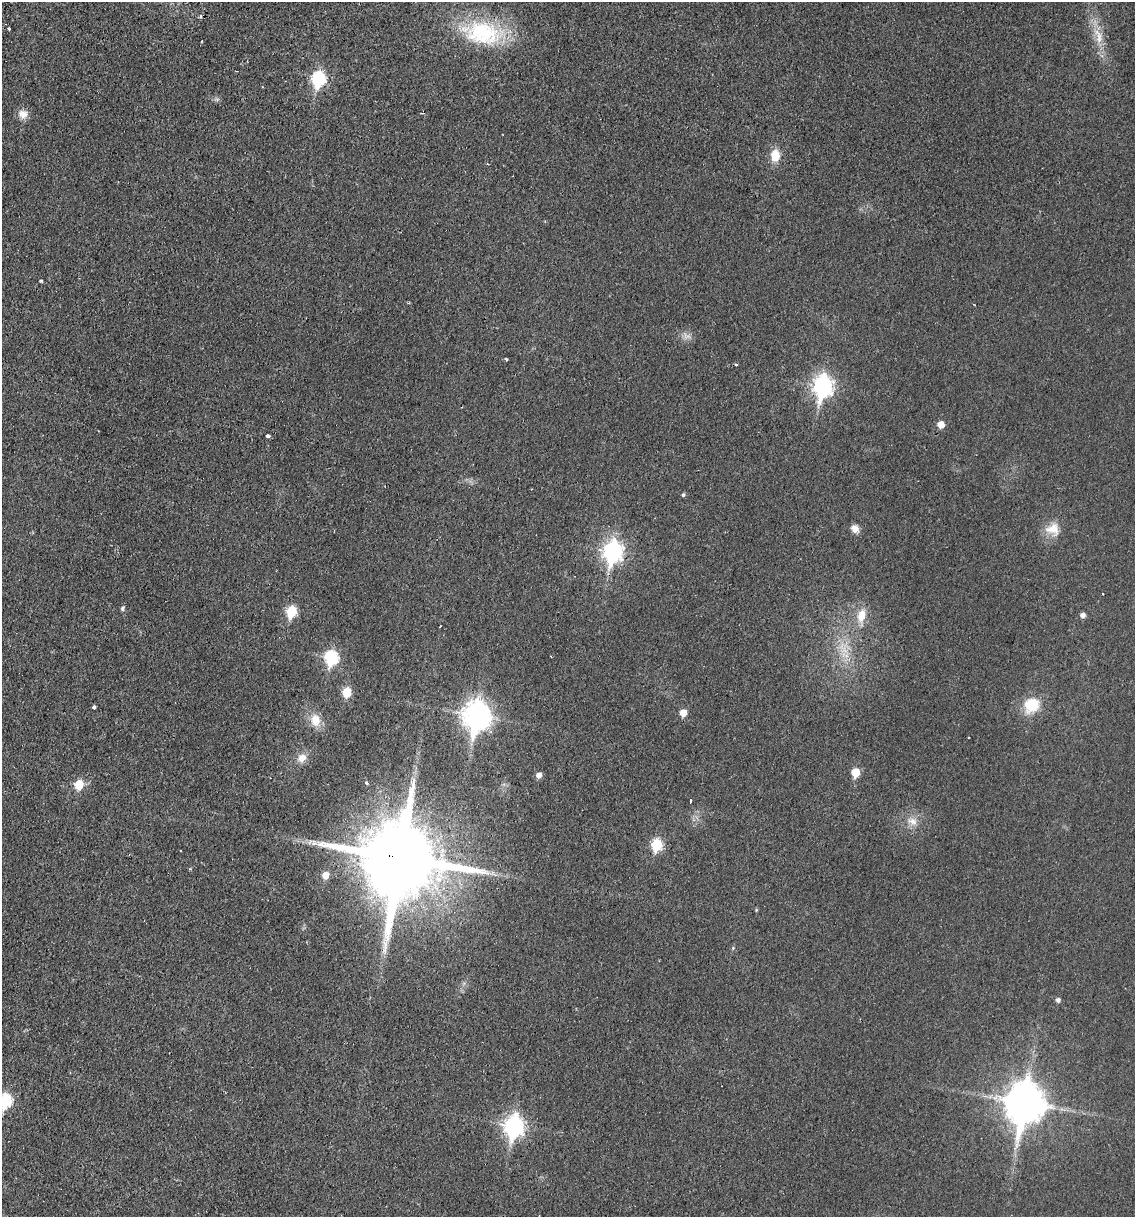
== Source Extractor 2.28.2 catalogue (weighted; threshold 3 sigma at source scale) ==
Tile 11 of 4 x 4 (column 3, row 3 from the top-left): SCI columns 2561-3693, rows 1229-2443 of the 5004 x 4890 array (HDU 1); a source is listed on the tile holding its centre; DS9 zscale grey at full resolution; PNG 1137 x 1219 px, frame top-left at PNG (2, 2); no overlay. Shown black and unused: <1% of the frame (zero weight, under 2 of 3 exposures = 3% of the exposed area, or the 3 px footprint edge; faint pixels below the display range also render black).
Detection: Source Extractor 2.28.2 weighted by HDU 2 'WHT'; one run over the whole footprint, this tile lists its part. Background 0.0214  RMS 0.0047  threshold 0.0212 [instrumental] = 3 sigma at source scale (4.5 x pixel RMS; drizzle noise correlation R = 1.50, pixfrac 1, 0.05/0.05 arcsec/px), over >= 5 px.
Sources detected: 50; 1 too faint to see at this stretch — not listed; the other 49 listed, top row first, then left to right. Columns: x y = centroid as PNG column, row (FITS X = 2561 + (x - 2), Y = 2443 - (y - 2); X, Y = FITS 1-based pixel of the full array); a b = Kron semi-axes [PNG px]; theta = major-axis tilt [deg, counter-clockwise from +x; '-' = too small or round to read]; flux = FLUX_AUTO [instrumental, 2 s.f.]
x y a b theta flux
200 16 6 4 -89 0.72
9 29 3 3 - 0.94
483 33 55 30 -9 44
1099 37 23 8 -83 7.4
202 41 3 2 - 0.4
318 79 9 7 65 59
23 114 13 11 -16 3.9
775 155 12 9 89 8.4
41 281 3 3 - 1.8
687 336 12 8 -18 2.8
506 359 3 3 - 1
736 364 4 3 - 0.54
823 386 10 8 82 200
941 424 5 5 - 6.1
268 436 4 3 - 1.9
683 495 4 4 - 0.83
855 529 10 8 -46 3.2
1053 529 20 17 0 8.1
613 552 10 8 79 200
1103 594 2 2 - 0.43
123 608 7 5 63 0.95
291 612 7 6 - 28
1083 615 5 5 - 2.2
861 616 19 10 80 7.9
440 626 3 2 - 0.36
331 658 8 7 - 60
347 692 6 5 - 18
1032 705 19 17 42 14
94 707 4 4 - 2.4
683 713 6 5 - 6
477 716 12 9 82 510
315 720 16 13 -79 6.8
302 758 12 10 38 4.2
856 772 6 5 - 14
539 775 5 5 - 2.8
366 783 5 3 - 0.83
79 785 6 6 - 15
690 801 4 3 - 1.5
913 821 15 10 -26 4.7
310 842 7 3 53 0.8
657 845 7 6 - 34
181 851 2 2 - 0.37
400 858 23 23 - 6900
325 875 6 6 - 5.3
733 948 5 3 - 0.5
1058 1000 5 5 - 1.6
5 1100 8 6 80 50
1025 1103 14 11 80 1300
514 1126 10 8 81 190
Overlapping masked pixels (flux is a lower limit): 1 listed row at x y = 400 858
Isophote crosses this tile's border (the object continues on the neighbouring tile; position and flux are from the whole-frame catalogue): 1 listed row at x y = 5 1100